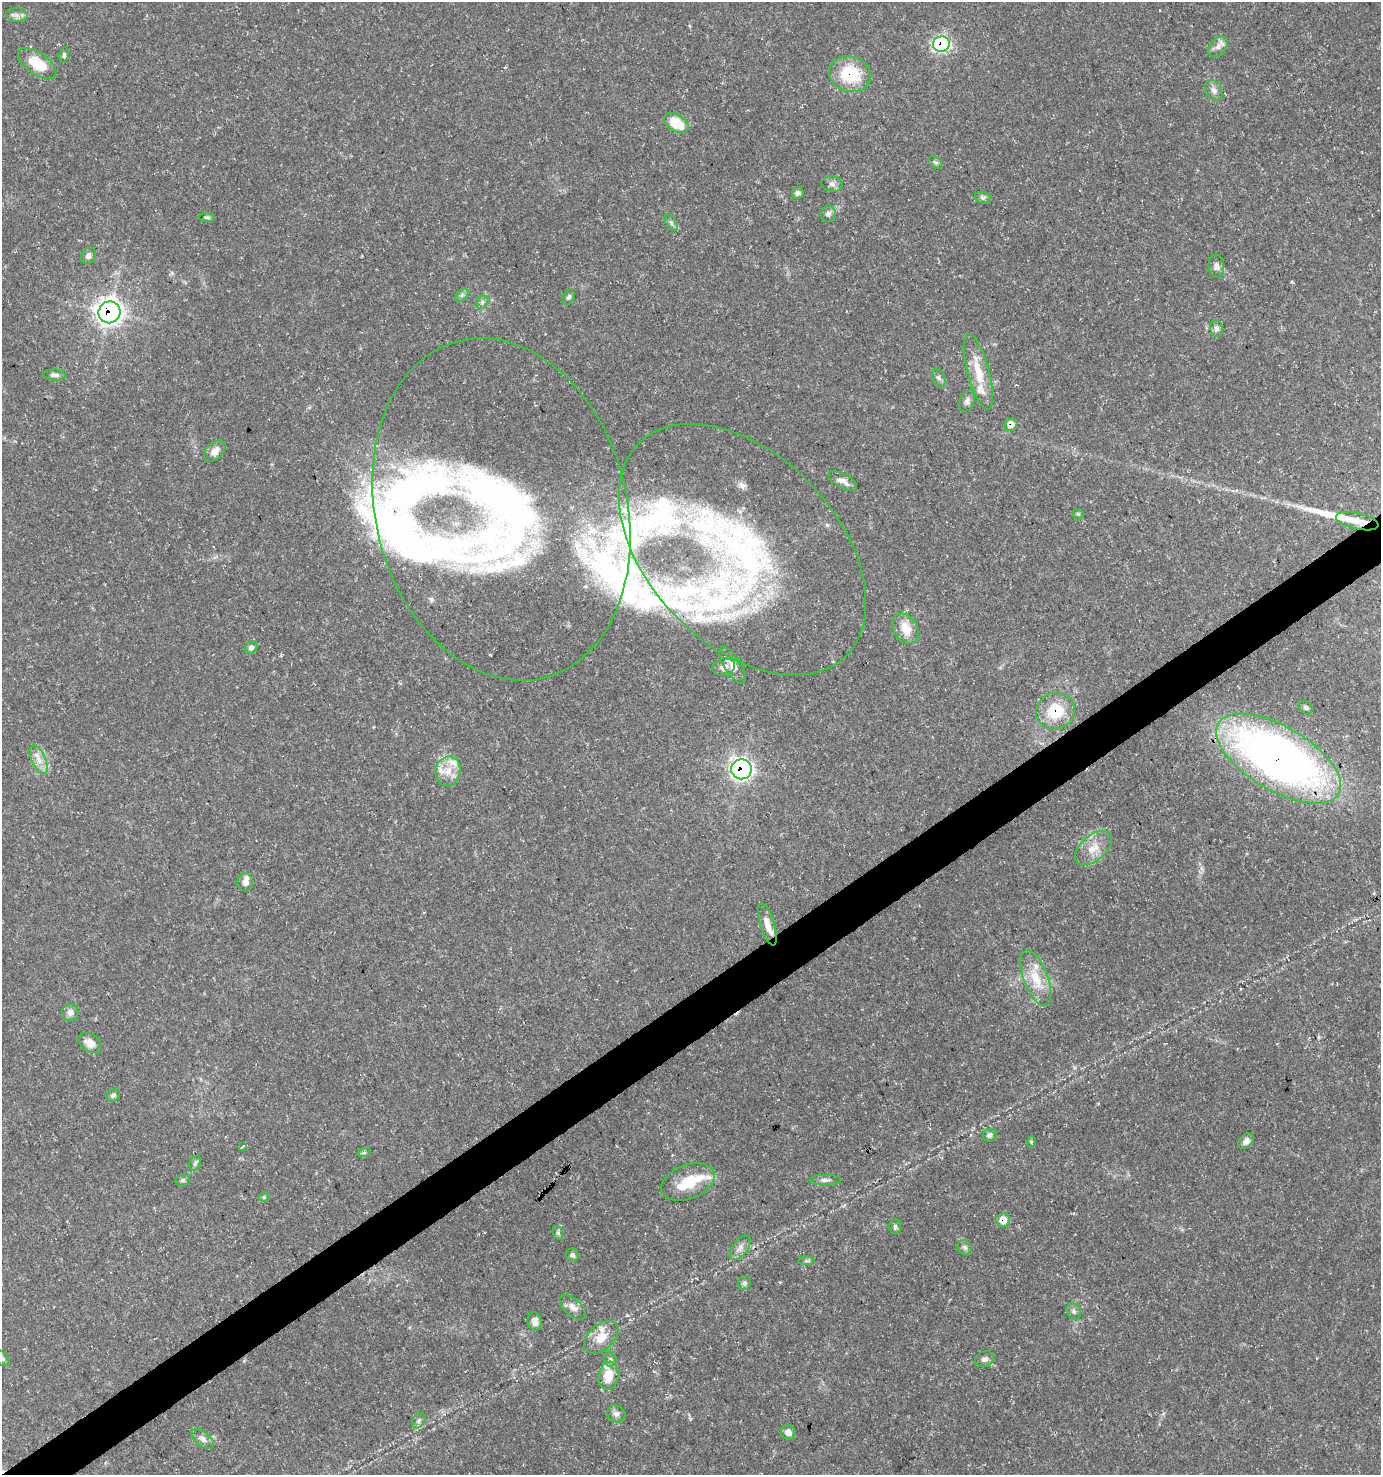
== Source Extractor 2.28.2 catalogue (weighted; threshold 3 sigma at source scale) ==
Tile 7 of 4 x 4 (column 3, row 2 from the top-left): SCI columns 2876-4254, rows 2953-4425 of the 5813 x 5899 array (HDU 1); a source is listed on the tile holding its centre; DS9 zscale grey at full resolution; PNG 1383 x 1477 px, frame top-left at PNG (2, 2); each listed source drawn as its Kron ellipse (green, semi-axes under 4 px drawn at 4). Shown black and unused: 3% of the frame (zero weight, under 3 of 5 exposures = <1% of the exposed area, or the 3 px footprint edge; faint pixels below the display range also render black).
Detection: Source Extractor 2.28.2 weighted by HDU 2 'WHT'; one run over the whole footprint, this tile lists its part. Background 0.0272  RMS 0.0025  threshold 0.0114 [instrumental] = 3 sigma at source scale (4.5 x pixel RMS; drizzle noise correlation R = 1.50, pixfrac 1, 0.0396/0.0396 arcsec/px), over >= 5 px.
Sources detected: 98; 1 cosmic-ray / hot-pixel residue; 1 long thin detection or spike segment (spike, bleed or trail) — neither listed nor drawn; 16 inside a brighter listed object's ellipse — not listed separately; the other 80 listed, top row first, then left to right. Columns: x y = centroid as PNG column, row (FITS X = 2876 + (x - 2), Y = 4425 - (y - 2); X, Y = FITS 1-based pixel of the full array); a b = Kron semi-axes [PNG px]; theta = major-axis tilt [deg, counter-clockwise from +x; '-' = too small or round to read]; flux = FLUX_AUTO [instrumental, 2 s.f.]
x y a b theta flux
17 15 11 7 -1 1.2
941 44 8 7 - 47
1218 47 12 8 51 1.5
64 55 8 5 82 0.54
37 63 22 10 -34 7.8
850 74 21 17 -19 12
1214 90 11 7 -58 1.3
676 123 13 8 -31 7.7
935 163 8 5 -38 0.55
832 184 11 7 -9 1
798 193 6 6 - 0.89
983 198 8 5 -17 0.66
828 214 8 7 - 0.92
207 217 8 4 -4 0.46
671 223 9 5 -57 0.66
88 256 9 7 56 0.96
1216 266 11 8 -83 1.2
462 295 8 5 45 0.68
569 297 8 5 63 0.62
482 302 7 6 - 0.66
109 312 11 11 - 170
1216 328 8 6 -80 0.97
978 372 39 11 -75 6.6
54 375 11 5 -3 0.88
939 378 9 6 -61 0.8
967 401 11 7 66 1
1011 425 7 6 - 1.9
215 451 13 8 45 2.2
843 481 16 7 -29 1.7
501 509 174 125 -76 180
1078 514 5 5 - 0.34
1357 521 22 8 -13 3.7
742 549 148 94 -46 120
905 629 16 11 -59 4.3
251 647 6 5 - 0.8
732 665 20 8 -58 2.7
724 667 11 8 14 1.4
1305 707 8 6 -44 0.62
1055 711 19 18 - 9.1
1279 759 70 32 -30 180
39 760 15 7 -65 2.2
741 769 10 10 - 97
448 771 15 12 79 3.7
1093 848 22 12 41 4.1
245 882 9 7 -86 1.9
767 925 22 7 -73 2.9
1036 978 29 12 -69 6.5
70 1012 8 8 - 1.5
90 1043 12 8 -32 2.5
113 1095 7 5 26 0.68
990 1135 7 6 - 0.9
1246 1141 9 6 52 1.2
1031 1142 6 3 73 0.31
242 1147 4 3 - 0.73
364 1153 7 4 19 0.39
195 1163 7 5 69 0.57
183 1180 7 5 17 0.58
825 1180 16 5 0 0.96
688 1182 28 17 21 7.7
264 1197 5 5 - 0.32
1003 1220 7 7 - 3.6
895 1226 7 5 -89 0.5
558 1233 7 5 -70 0.5
964 1247 8 6 -47 0.77
740 1248 14 7 54 1.6
572 1255 6 6 - 0.64
806 1261 8 4 1 0.51
744 1283 7 6 - 0.76
573 1307 16 8 -42 1.8
1074 1311 8 6 -63 0.82
535 1321 9 7 -76 1.7
601 1338 20 12 42 4.2
2 1358 8 5 -51 0.63
985 1359 10 7 18 1.1
610 1360 7 6 - 0.73
609 1376 14 9 82 4.7
616 1414 9 8 - 1.1
419 1421 8 6 57 0.7
788 1433 7 7 - 1.6
203 1439 13 7 -39 1.3
Overlapping masked pixels (flux is a lower limit): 9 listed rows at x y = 941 44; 850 74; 109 312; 1011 425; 1357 521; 1055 711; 1279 759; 741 769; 1003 1220
Isophote crosses this tile's border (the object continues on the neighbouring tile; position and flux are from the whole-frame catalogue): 1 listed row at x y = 2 1358